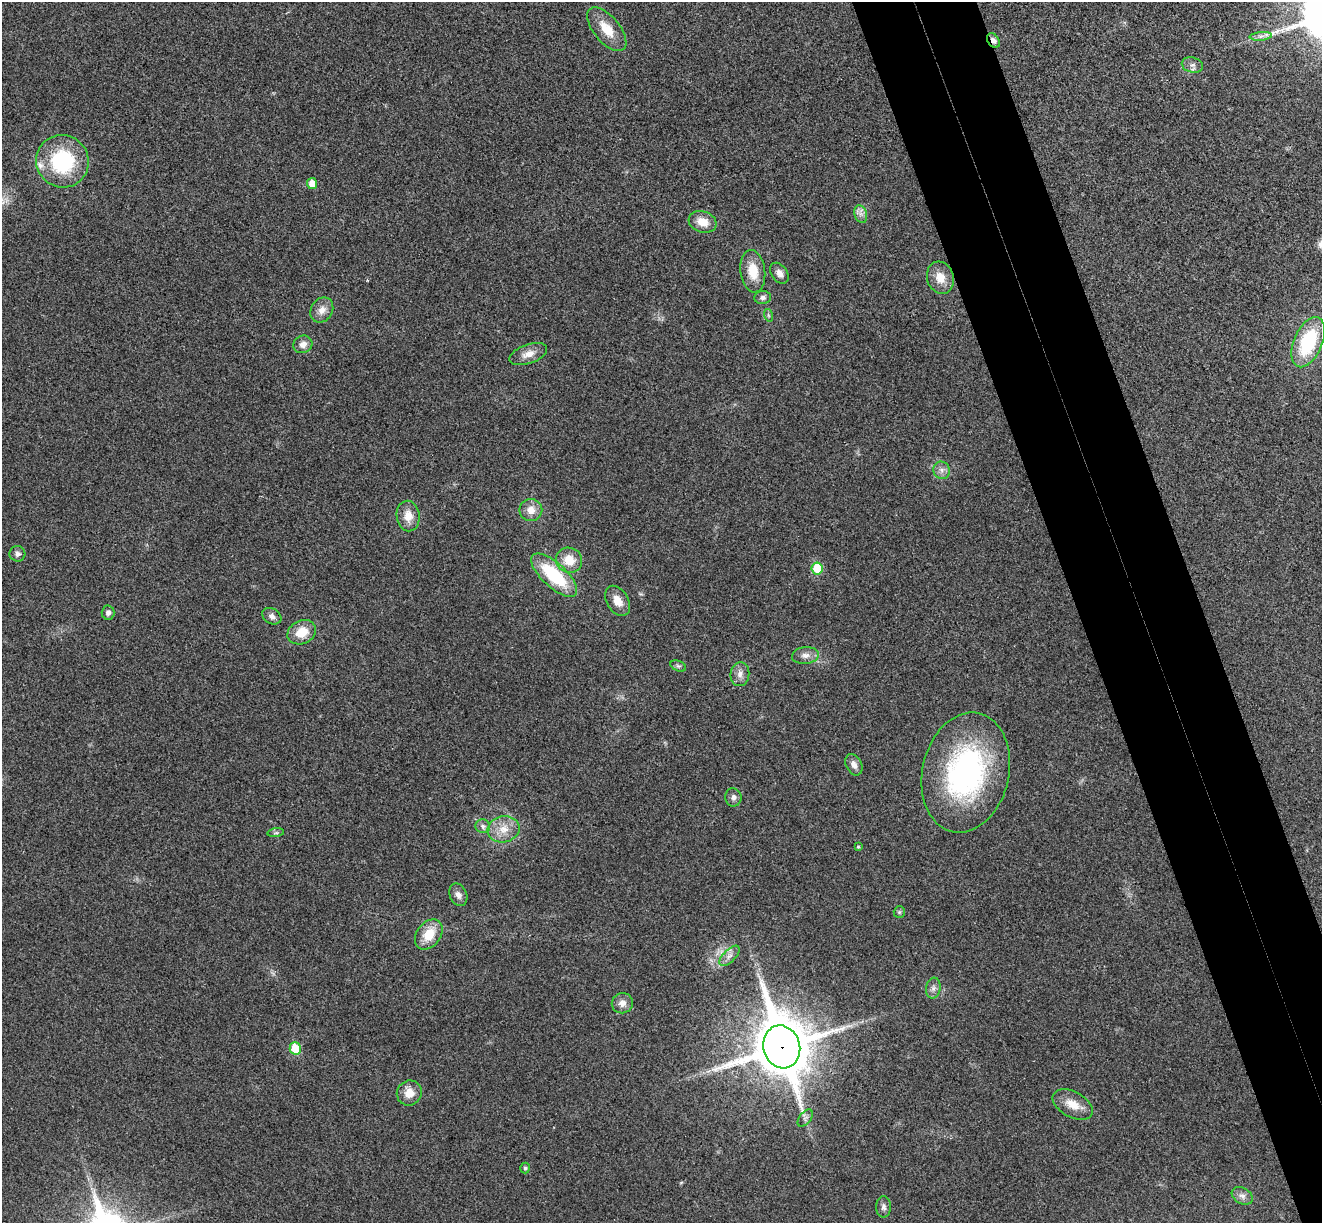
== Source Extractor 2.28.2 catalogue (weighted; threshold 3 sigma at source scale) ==
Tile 6 of 4 x 4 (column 2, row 2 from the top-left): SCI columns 1376-2695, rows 2613-3833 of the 5394 x 5345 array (HDU 1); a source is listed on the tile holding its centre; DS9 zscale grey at full resolution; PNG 1324 x 1225 px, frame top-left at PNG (2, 2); each listed source drawn as its Kron ellipse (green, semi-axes under 4 px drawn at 4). Shown black and unused: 8% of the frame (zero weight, under 3 of 4 exposures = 6% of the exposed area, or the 3 px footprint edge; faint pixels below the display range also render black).
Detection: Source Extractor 2.28.2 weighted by HDU 2 'WHT'; one run over the whole footprint, this tile lists its part. Background 0.0349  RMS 0.0066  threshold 0.0298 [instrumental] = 3 sigma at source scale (4.5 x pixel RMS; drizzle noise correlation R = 1.50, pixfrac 1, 0.05/0.05 arcsec/px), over >= 5 px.
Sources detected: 54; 1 long thin detection or spike segment (spike, bleed or trail) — neither listed nor drawn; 1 inside a brighter listed object's ellipse — not listed separately; the other 52 listed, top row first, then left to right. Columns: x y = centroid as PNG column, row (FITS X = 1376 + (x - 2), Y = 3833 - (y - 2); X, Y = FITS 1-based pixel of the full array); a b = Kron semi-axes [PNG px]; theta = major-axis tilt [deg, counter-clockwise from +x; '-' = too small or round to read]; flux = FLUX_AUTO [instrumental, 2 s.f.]
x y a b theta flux
607 29 26 13 -50 13
1261 36 11 4 4 2.5
993 40 8 5 -53 3.5
1192 65 11 7 -14 3.1
62 161 26 26 - 57
312 183 5 5 - 7
861 214 9 6 -72 2.8
702 222 14 10 -18 9.7
753 271 21 12 -83 14
779 273 11 8 -55 4.4
940 278 16 13 -72 9.6
763 298 8 6 6 2.3
322 310 13 10 57 5.7
768 315 6 4 -71 1.1
1308 342 26 14 67 48
303 344 10 8 25 4.5
528 354 19 9 20 6.7
942 470 9 8 - 3.4
531 510 11 11 - 6.9
408 516 15 11 -82 8.5
17 554 8 7 - 2.7
569 560 13 12 - 12
817 568 6 5 - 21
554 575 29 12 -43 42
618 601 16 10 -59 7.4
108 613 7 6 - 2.4
272 616 10 7 -29 3
302 632 15 11 27 13
805 655 13 8 6 4.4
678 666 8 5 -24 1.5
740 674 12 9 83 4.1
854 765 11 8 -64 3.7
966 773 61 43 77 140
733 797 9 8 - 2.8
483 826 7 7 - 2.5
503 829 16 13 11 11
276 833 8 4 8 1.3
858 847 4 3 - 0.72
458 895 12 8 -66 3.7
899 912 6 5 - 0.9
429 934 17 12 52 15
729 956 13 6 46 3.4
933 988 10 7 80 2.9
622 1003 10 10 - 4.4
782 1047 22 18 -73 3900
295 1048 6 5 - 22
409 1093 13 12 - 7.8
1073 1104 22 12 -28 10
805 1118 10 5 52 2
525 1168 5 5 - 1.3
1242 1196 11 8 -31 3.3
884 1207 11 7 -90 2.5
Overlapping masked pixels (flux is a lower limit): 2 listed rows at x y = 993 40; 782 1047